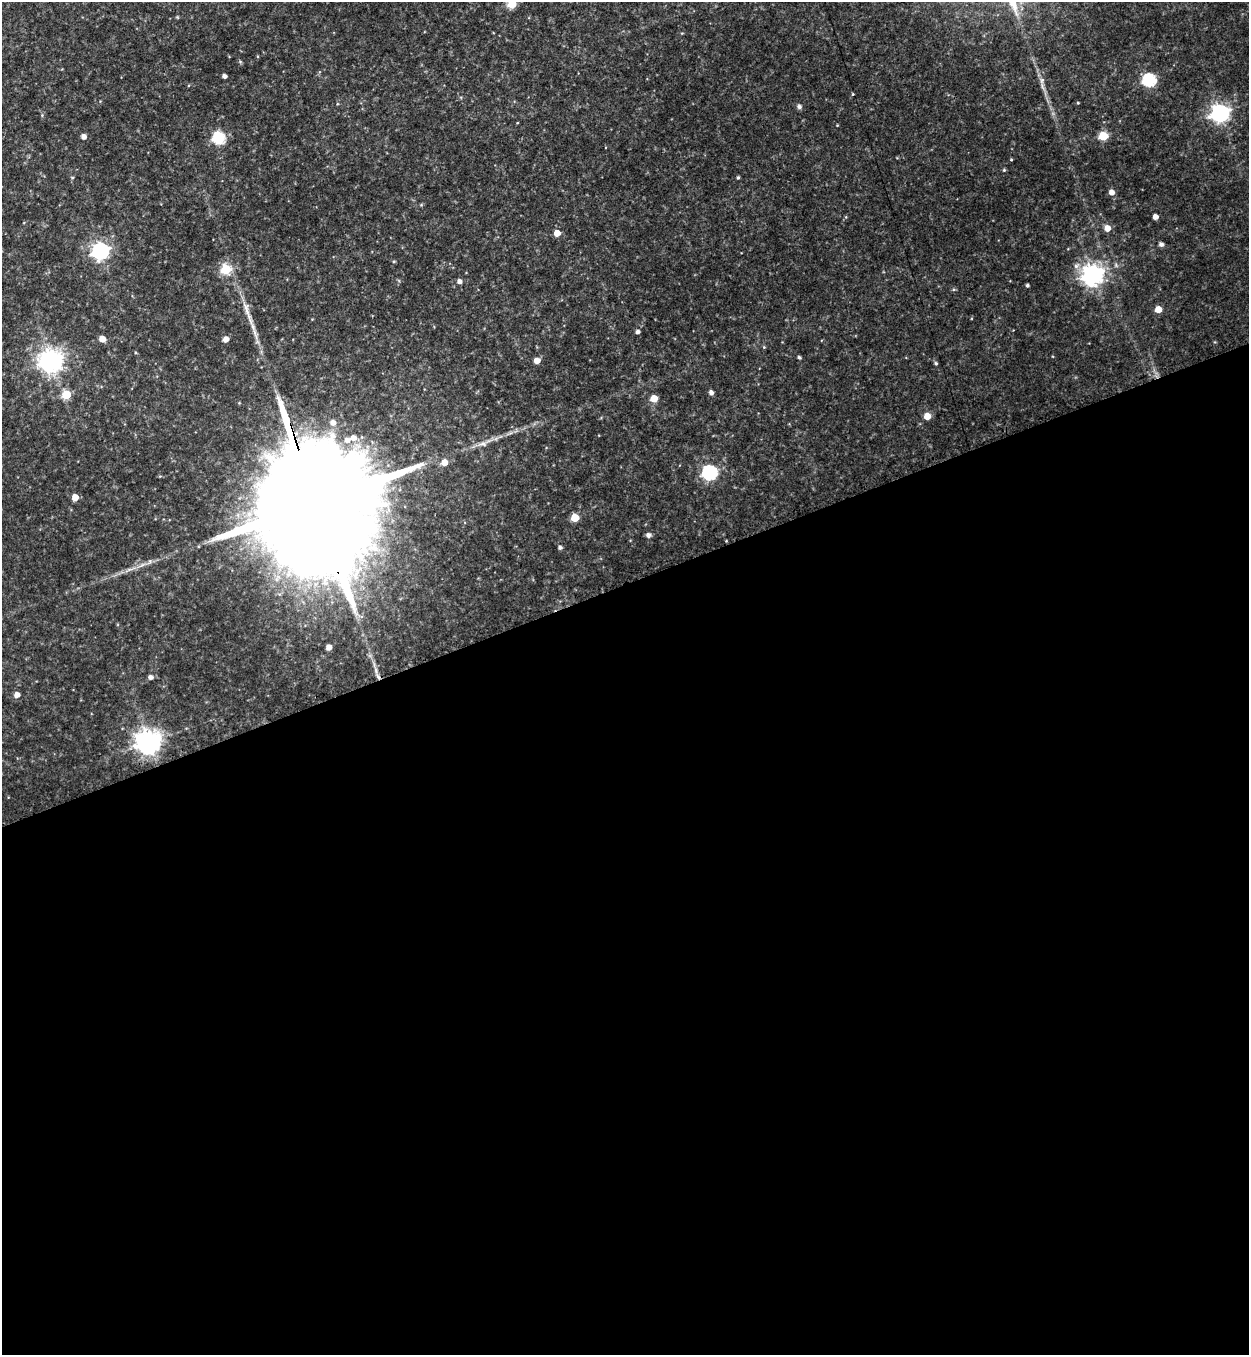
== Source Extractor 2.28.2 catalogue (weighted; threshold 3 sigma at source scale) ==
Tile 15 of 4 x 4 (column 3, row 4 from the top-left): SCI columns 2771-4017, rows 22-1374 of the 5414 x 5454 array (HDU 1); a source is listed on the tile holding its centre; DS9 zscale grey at full resolution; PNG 1251 x 1357 px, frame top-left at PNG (2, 2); no overlay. Shown black and unused: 57% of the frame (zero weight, under 3 of 4 exposures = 3% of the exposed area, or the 3 px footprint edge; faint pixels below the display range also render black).
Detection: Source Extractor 2.28.2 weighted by HDU 2 'WHT'; one run over the whole footprint, this tile lists its part. Background 0.175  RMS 0.0097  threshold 0.0434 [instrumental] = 3 sigma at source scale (4.5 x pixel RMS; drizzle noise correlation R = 1.50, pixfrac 1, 0.05/0.05 arcsec/px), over >= 5 px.
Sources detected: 54; all 54 listed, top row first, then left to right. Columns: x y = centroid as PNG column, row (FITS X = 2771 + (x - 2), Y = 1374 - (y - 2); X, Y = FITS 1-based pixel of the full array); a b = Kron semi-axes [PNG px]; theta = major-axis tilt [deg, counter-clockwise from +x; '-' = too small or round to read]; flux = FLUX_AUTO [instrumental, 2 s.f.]
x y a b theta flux
512 4 5 5 - 38
240 62 6 4 -1 1.2
224 76 4 4 - 3.5
1149 80 6 6 - 130
853 94 4 3 - 0.79
799 107 5 5 - 2.9
1220 113 7 7 - 420
1103 136 5 5 - 39
83 137 5 5 - 5.6
218 138 7 6 - 100
1011 160 4 3 - 0.82
1004 170 5 4 - 1.1
72 177 5 3 - 0.91
738 177 4 3 - 1.5
1111 192 5 5 - 6.6
421 205 5 3 - 1.1
1155 217 4 4 - 5.9
1107 228 6 5 - 8.9
557 233 5 5 - 10
1161 244 5 4 - 3.3
100 251 7 7 - 350
226 269 5 5 - 54
1092 275 8 7 - 650
459 281 5 5 - 3.9
1027 285 4 3 - 2
954 289 5 4 - 1.2
1158 309 5 5 - 14
638 332 4 4 - 2.9
102 339 5 5 - 10
226 339 5 5 - 7.1
764 347 5 4 - 1.1
799 357 4 4 - 1.7
51 360 8 8 - 770
537 361 5 5 - 9.4
936 363 5 4 - 1.5
711 393 5 5 - 3.8
66 395 5 5 - 33
654 398 5 5 - 18
927 416 5 5 - 15
333 422 6 6 - 5.8
353 438 6 6 - 6.7
347 440 7 6 - 5.7
483 444 13 6 -4 4.7
444 462 6 6 - 9.7
709 473 7 6 - 200
75 497 5 5 - 10
316 505 88 25 -72 76000
575 517 5 5 - 28
648 535 5 5 - 3.8
560 547 4 4 - 2.5
329 647 5 4 - 7
150 677 5 5 - 3.6
17 695 5 5 - 6.6
148 742 8 8 - 920
Overlapping masked pixels (flux is a lower limit): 1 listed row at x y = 316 505
Isophote crosses this tile's border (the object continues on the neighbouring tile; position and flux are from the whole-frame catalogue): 1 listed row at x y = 512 4